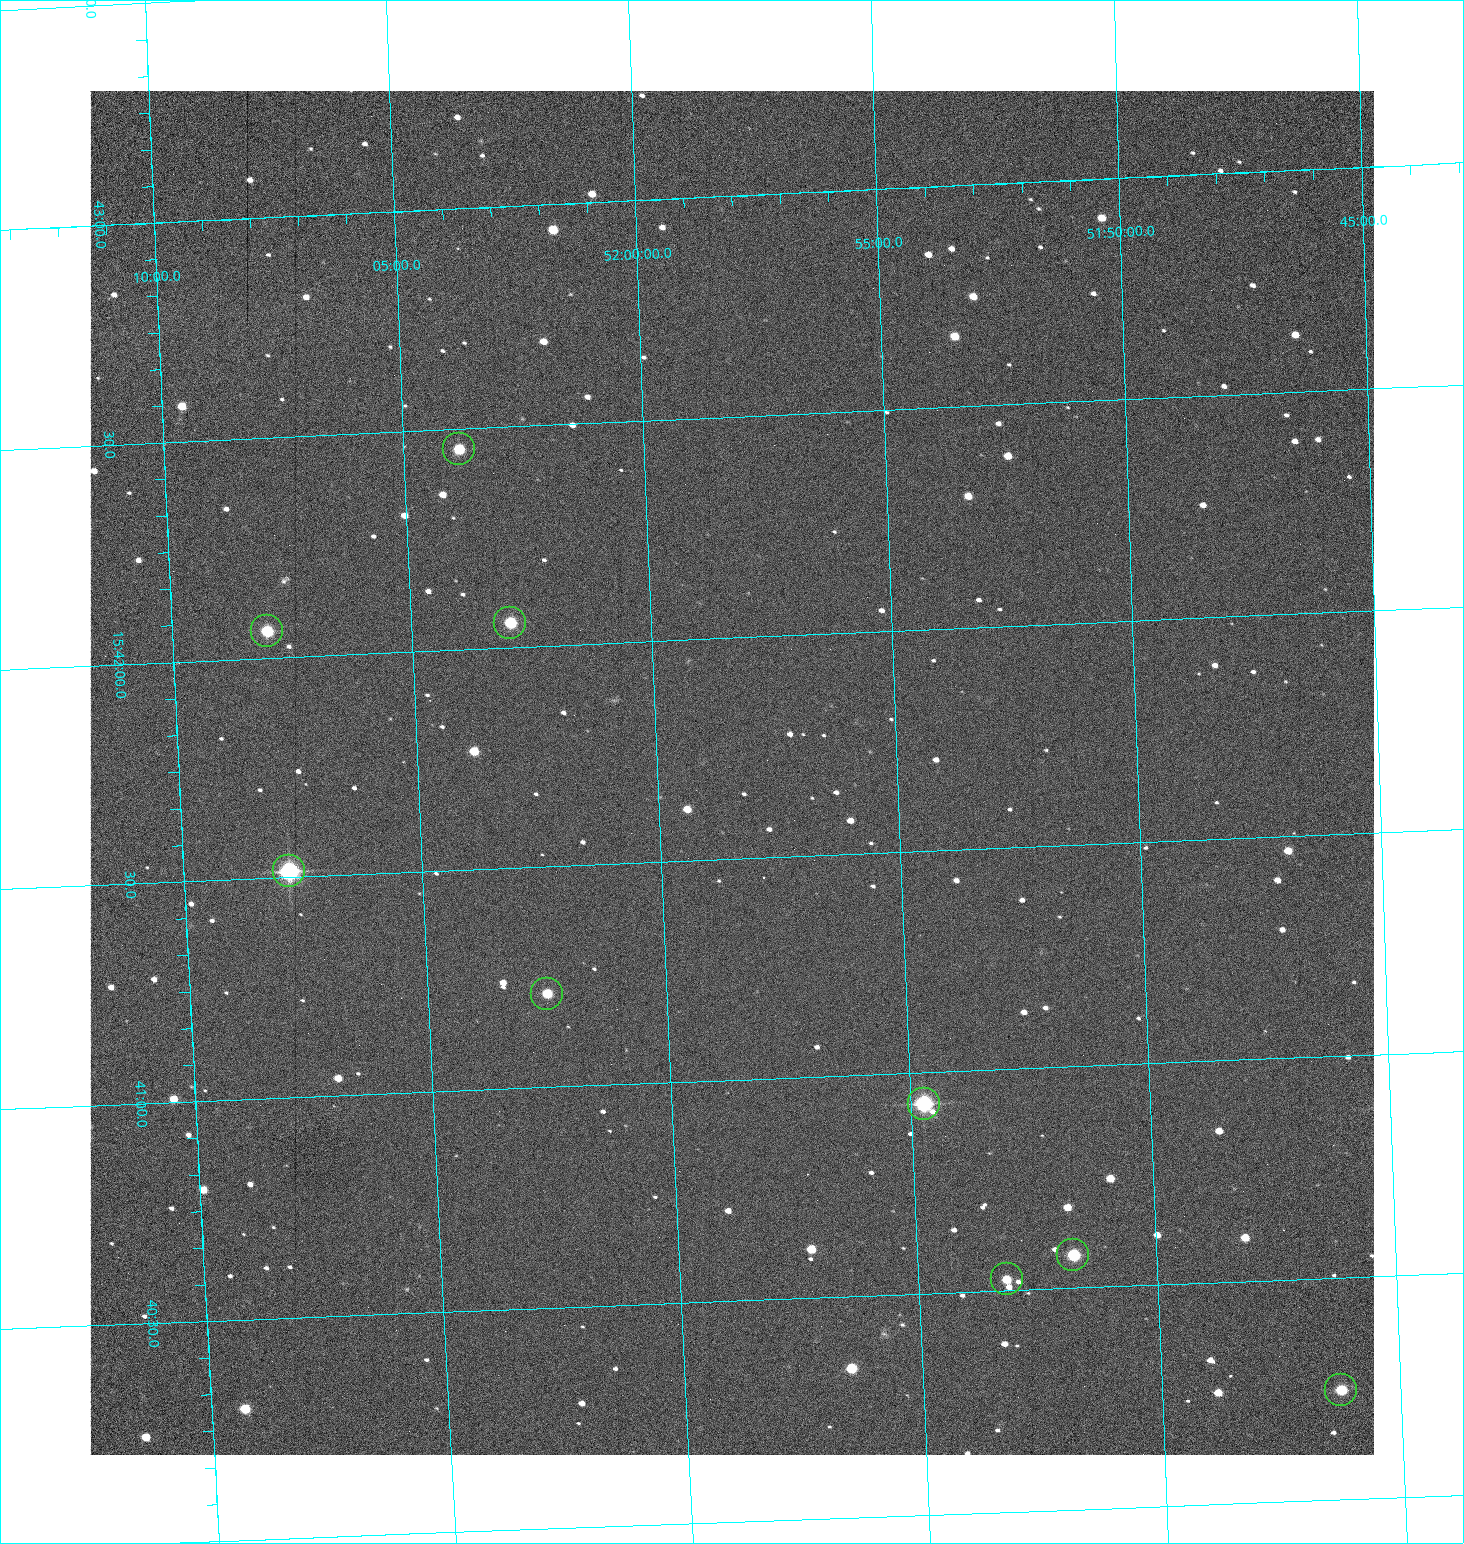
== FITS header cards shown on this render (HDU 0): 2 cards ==
NAXIS1  =                 1284 /fastest changing axis
NAXIS2  =                 1364 /next to fastest changing axis

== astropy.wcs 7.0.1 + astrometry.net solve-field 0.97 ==
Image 1284 x 1364 px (HDU 0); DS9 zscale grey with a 90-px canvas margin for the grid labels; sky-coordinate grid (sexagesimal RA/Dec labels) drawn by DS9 from the SOLVED WCS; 9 Tycho-2 reference stars matched to detected sources circled (green)
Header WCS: RA---TAN/DEC--TAN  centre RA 15:41:42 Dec +51:58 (235.42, +51.97 deg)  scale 1.26 arcsec/px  FOV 26.9' x 28.5'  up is +92 deg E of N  parity flipped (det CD > 0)
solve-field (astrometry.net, Tycho-2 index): VERIFIED the header's WCS against the Tycho-2 star catalogue (9 matches, 0 conflicts) and refined it, rather than solving blind
Solved WCS: RA---TAN-SIP/DEC--TAN-SIP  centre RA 15:41:42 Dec +51:58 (235.42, +51.97 deg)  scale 1.25 arcsec/px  FOV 26.8' x 28.5'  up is +92 deg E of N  parity flipped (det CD > 0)
The solver's refit moves the header's centre by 0.53 arcsec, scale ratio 0.9968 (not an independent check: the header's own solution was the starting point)
Tycho-2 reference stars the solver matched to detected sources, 9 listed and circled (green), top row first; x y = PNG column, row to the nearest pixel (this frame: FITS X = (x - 90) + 1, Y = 1364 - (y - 91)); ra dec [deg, ICRS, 3 dp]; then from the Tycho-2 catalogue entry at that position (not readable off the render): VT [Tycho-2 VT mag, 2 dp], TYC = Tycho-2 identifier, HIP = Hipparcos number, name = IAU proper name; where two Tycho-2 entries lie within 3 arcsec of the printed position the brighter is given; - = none
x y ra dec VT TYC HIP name
459 449 235.614 +52.064 11.61 3489-1132-1 - -
510 623 235.514 +52.049 11.19 3489-1407-1 - -
267 631 235.515 +52.133 11.12 3489-1380-1 - -
289 871 235.378 +52.130 9.31 3489-1322-1 76850 -
547 994 235.303 +52.042 11.52 3489-958-1 - -
924 1104 235.232 +51.912 9.59 3489-824-1 - -
1073 1255 235.143 +51.862 10.97 3489-1016-1 - -
1007 1279 235.131 +51.886 12.29 3489-908-1 - -
1341 1390 235.062 +51.771 11.53 3489-1453-1 - -